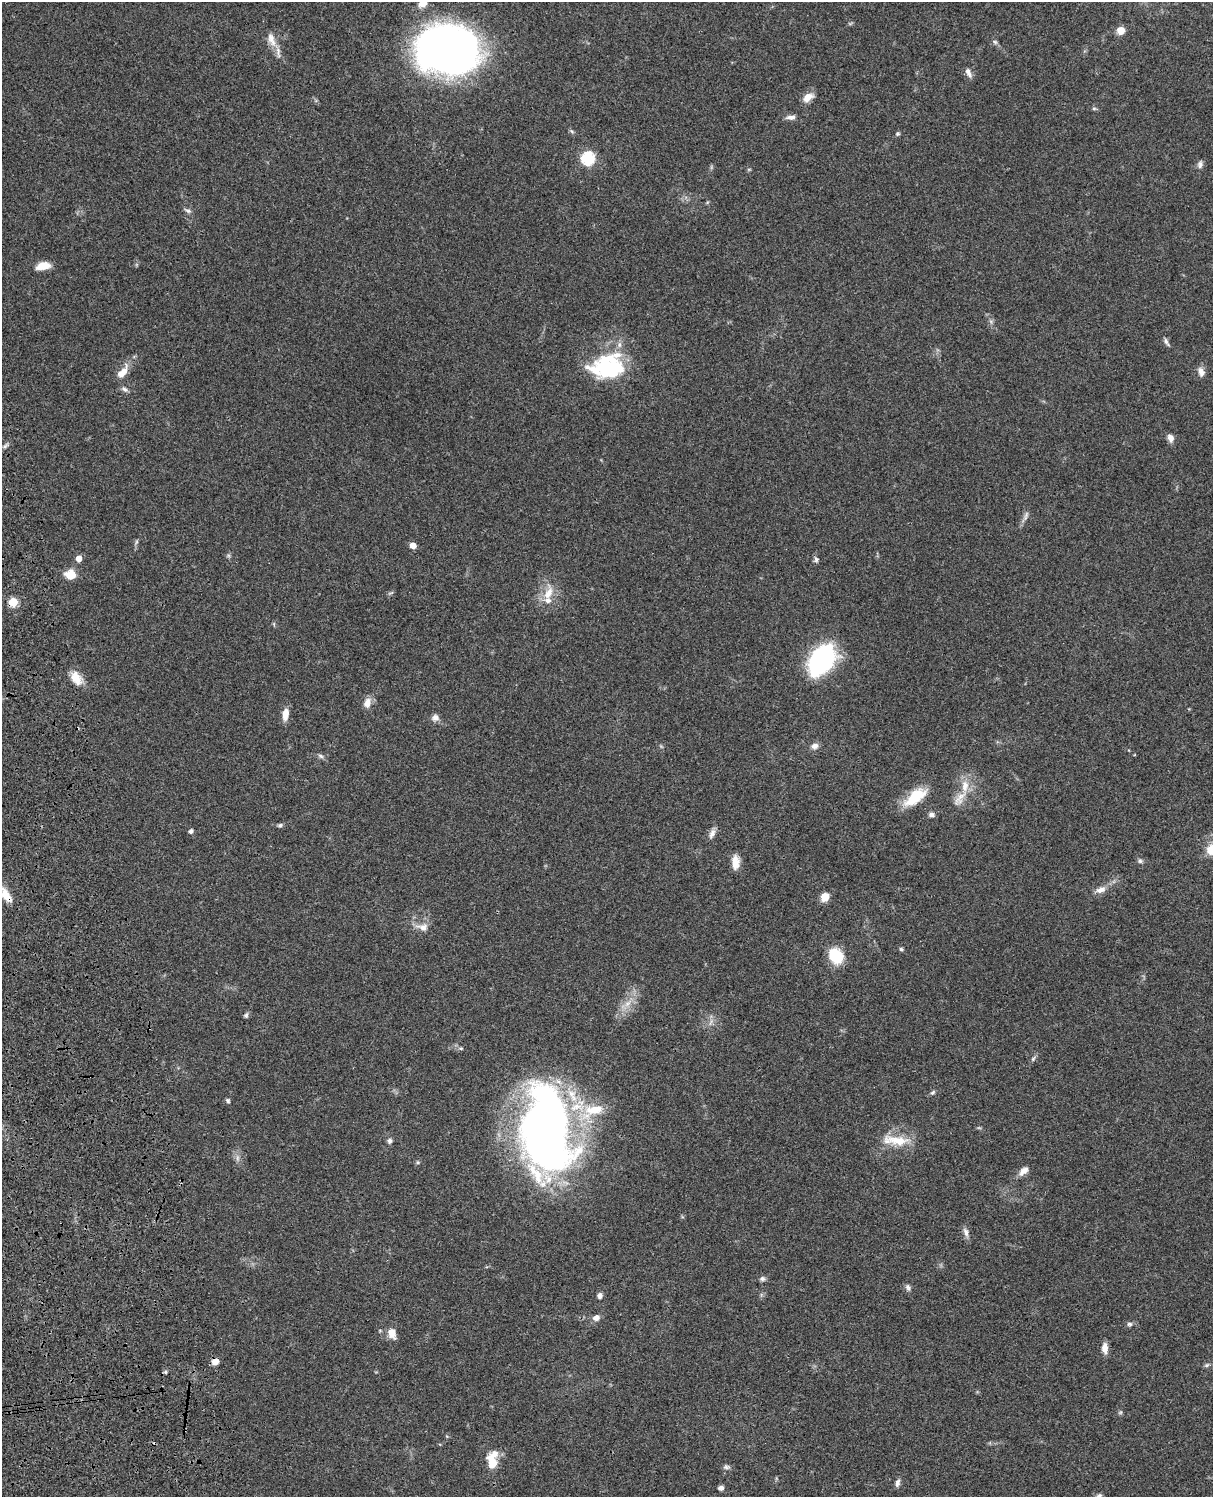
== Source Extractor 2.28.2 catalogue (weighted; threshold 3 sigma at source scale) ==
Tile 7 of 4 x 3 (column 3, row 2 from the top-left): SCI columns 2546-3756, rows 1773-3267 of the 5086 x 4926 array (HDU 1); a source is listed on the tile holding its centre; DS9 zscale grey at full resolution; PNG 1215 x 1499 px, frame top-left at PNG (2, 2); no overlay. Shown black and unused: <1% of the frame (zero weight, under 3 of 4 exposures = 6% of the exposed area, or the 3 px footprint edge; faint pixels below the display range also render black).
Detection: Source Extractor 2.28.2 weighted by HDU 2 'WHT'; one run over the whole footprint, this tile lists its part. Background 0.0794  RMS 0.0058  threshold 0.0262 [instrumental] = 3 sigma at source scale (4.5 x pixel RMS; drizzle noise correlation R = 1.50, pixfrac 1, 0.05/0.05 arcsec/px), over >= 5 px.
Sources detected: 87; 1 too faint to see at this stretch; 1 inside a brighter object's white glare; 1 cosmic-ray / hot-pixel residue — not listed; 4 inside a brighter listed object's ellipse — not listed separately; the other 80 listed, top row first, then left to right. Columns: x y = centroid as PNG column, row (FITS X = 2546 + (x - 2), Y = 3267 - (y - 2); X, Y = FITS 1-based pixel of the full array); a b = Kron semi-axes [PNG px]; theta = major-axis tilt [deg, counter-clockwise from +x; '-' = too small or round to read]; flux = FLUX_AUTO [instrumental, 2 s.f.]
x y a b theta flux
422 3 11 8 34 5.2
1121 30 8 8 - 5.4
271 39 24 9 -68 6.7
995 42 8 5 -30 1.2
447 50 53 41 -6 370
968 73 13 6 -63 2.7
808 97 13 8 36 5.8
1094 108 6 4 0 0.83
791 117 12 5 1 2.8
572 131 7 4 -45 0.94
897 134 5 5 - 0.86
588 158 6 6 - 77
1200 164 10 7 75 2
749 169 6 3 18 0.64
188 211 11 5 -26 1.5
43 266 13 7 10 9.1
1166 342 12 5 -59 1.6
609 367 37 31 7 50
122 372 19 9 53 6.8
1201 372 13 8 -74 3.3
125 389 9 6 -31 1.7
1170 438 9 7 -65 3.2
5 446 8 4 45 1.3
1026 516 16 5 71 2.4
136 542 8 3 71 0.99
413 546 6 5 - 4.7
79 558 5 5 - 5.4
816 559 7 6 - 1.5
70 574 13 11 -10 7.6
548 593 22 10 63 8.8
13 602 5 5 - 27
822 660 27 16 55 100
76 678 19 11 -56 7.9
367 703 14 9 71 4.3
285 714 14 7 83 5.9
435 718 9 8 - 2.8
815 746 9 8 - 2.9
321 756 8 5 -28 1.5
915 797 31 13 38 17
959 799 29 11 53 8.8
931 815 7 6 - 2.1
280 825 7 5 13 1.1
191 831 5 4 - 1.8
712 833 13 7 66 2.8
1140 861 7 5 -74 1.3
735 862 16 8 -86 6.2
1100 890 15 8 18 4.1
6 895 21 9 -54 8.6
825 897 8 7 - 7.1
422 927 17 10 -1 5.3
901 949 5 5 - 0.92
836 955 14 11 -58 22
627 1004 12 7 45 4.6
246 1015 7 6 - 1.2
461 1048 8 4 -8 0.97
1033 1059 9 5 48 1.3
933 1093 7 5 36 1.1
228 1101 6 4 -53 0.98
592 1111 40 18 22 24
547 1129 82 38 -89 450
897 1140 32 12 -9 14
390 1141 7 6 - 1.6
1024 1171 14 8 43 3.7
966 1232 14 6 -72 2.7
762 1279 8 6 -11 1.6
908 1287 8 7 - 1.7
600 1296 6 5 - 2.3
596 1318 9 7 28 3.2
1130 1324 7 5 -1 1.4
392 1333 15 10 -68 5.3
1105 1348 12 7 -88 4.3
215 1361 7 7 - 4.5
1206 1365 8 5 27 1.1
165 1372 5 4 - 0.88
1120 1412 6 4 30 0.86
492 1461 20 11 86 13
726 1467 9 6 4 1.6
897 1483 10 5 73 2
721 1488 7 5 4 1.9
1099 1496 8 6 26 1.6
Overlapping masked pixels (flux is a lower limit): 3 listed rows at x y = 13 602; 6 895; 215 1361
Isophote crosses this tile's border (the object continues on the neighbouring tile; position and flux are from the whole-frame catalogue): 3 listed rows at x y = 422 3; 6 895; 1099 1496